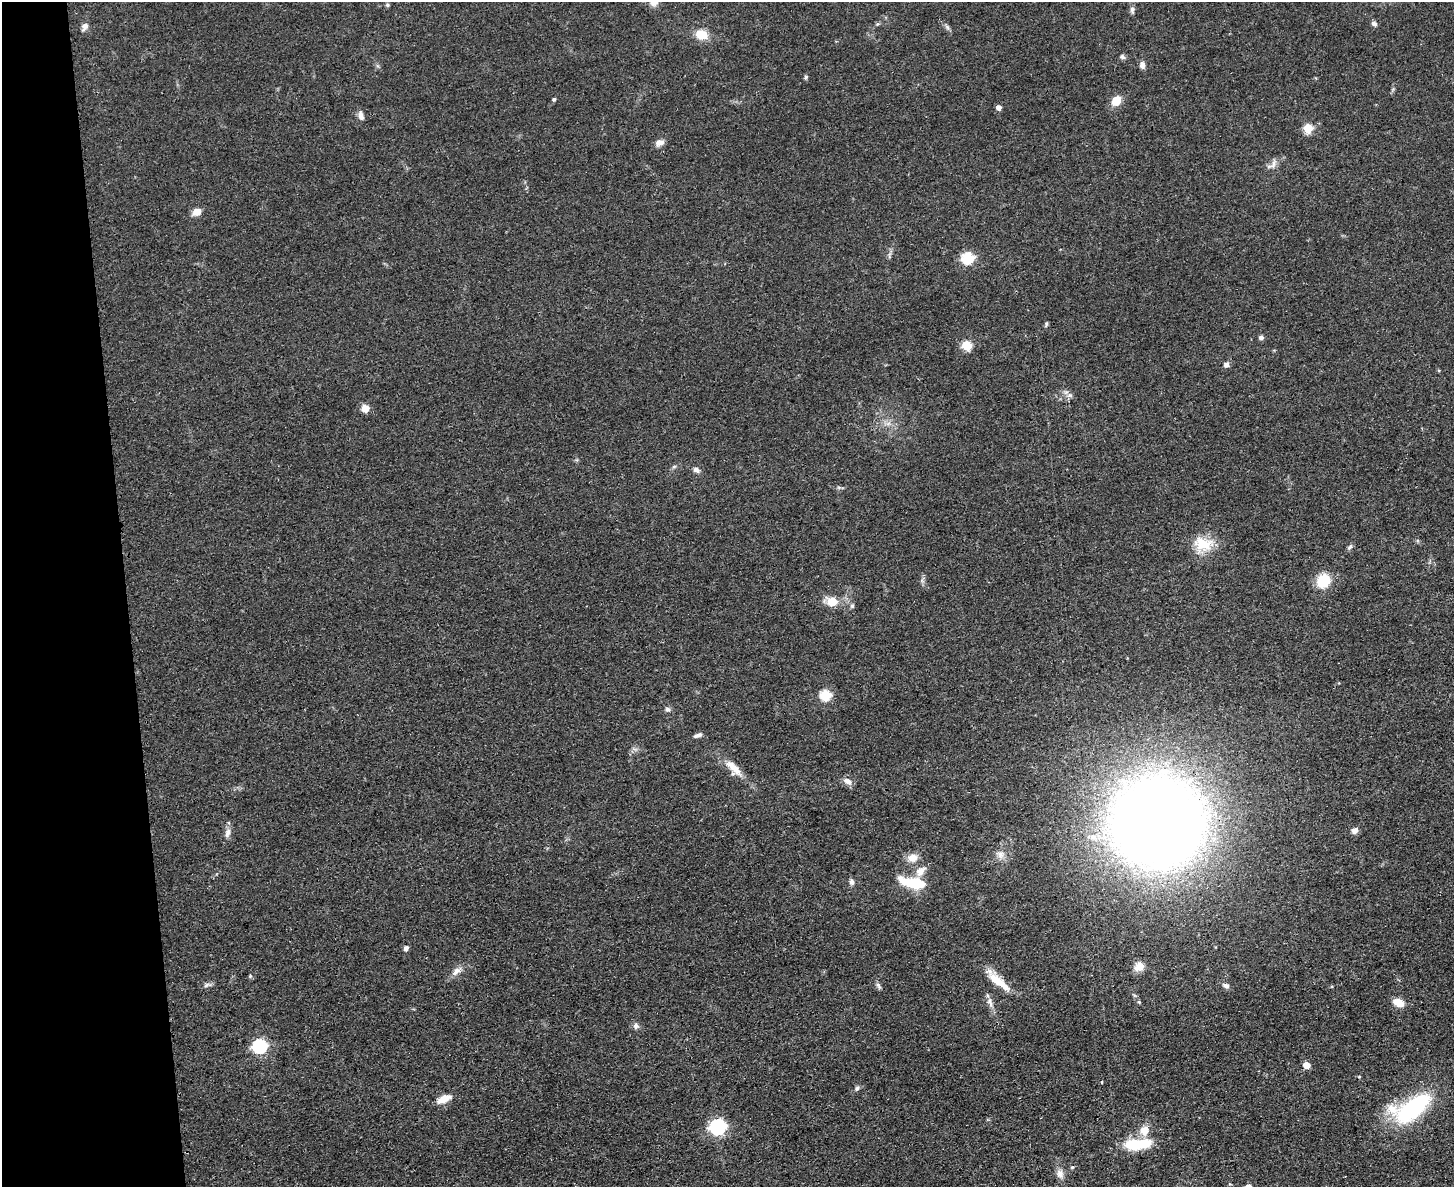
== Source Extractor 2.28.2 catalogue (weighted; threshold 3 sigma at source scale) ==
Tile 4 of 3 x 4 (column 1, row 2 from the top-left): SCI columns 142-1593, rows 2383-3567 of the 4749 x 4765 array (HDU 1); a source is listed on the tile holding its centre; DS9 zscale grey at full resolution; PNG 1456 x 1189 px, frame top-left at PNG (2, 2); no overlay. Shown black and unused: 9% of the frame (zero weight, under 3 of 4 exposures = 2% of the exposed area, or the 3 px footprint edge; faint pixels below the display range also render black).
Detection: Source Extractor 2.28.2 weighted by HDU 2 'WHT'; one run over the whole footprint, this tile lists its part. Background 0.0457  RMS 0.0051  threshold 0.023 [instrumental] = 3 sigma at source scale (4.5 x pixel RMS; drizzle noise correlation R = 1.50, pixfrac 1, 0.05/0.05 arcsec/px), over >= 5 px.
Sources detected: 71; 2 inside a brighter listed object's ellipse — not listed separately; the other 69 listed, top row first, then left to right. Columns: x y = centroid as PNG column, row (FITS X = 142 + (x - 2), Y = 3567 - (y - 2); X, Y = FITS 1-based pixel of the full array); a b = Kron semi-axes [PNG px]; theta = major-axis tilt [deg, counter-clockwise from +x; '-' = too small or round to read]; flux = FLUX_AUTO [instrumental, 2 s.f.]
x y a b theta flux
387 5 6 4 -22 0.8
1132 10 10 6 -89 1.5
1374 24 7 6 - 1.5
85 27 10 7 57 2.4
947 27 8 5 -46 1.2
702 35 12 10 -17 9.5
1122 57 7 6 - 1.2
1142 65 9 6 86 2
806 77 6 5 - 0.83
554 99 4 4 - 0.85
1116 101 10 8 50 7.7
999 107 5 4 - 3
361 116 11 7 -73 2.6
1308 128 5 5 - 25
660 143 12 7 11 2.7
1273 164 16 5 74 2.3
197 212 9 7 23 4.7
967 258 6 6 - 51
1046 324 7 4 65 0.83
1261 337 6 6 - 1.3
966 345 5 5 - 26
1226 365 7 7 - 1.7
1070 395 6 5 - 1.2
365 408 7 7 - 5.8
888 424 7 4 19 1.4
674 466 6 4 1 0.78
696 470 10 7 -28 1.9
1203 544 25 19 -10 13
1350 547 9 5 52 1.2
1323 581 17 15 60 13
832 602 8 7 - 12
852 606 6 5 - 1
825 695 6 6 - 35
668 709 7 5 -4 1.3
698 735 11 5 20 1.7
733 768 20 10 -35 6.5
847 781 12 8 -30 2.9
1158 821 58 56 8 1100
1354 830 8 6 33 2.6
227 833 12 7 76 2.7
1000 855 12 9 -84 3.2
912 858 13 11 1 4.8
920 871 15 9 45 4.6
851 881 8 6 -88 1.7
915 883 19 10 -9 18
406 948 6 5 - 1.6
1139 967 13 10 30 4.7
456 971 15 7 41 3.4
250 976 4 4 - 0.6
998 981 36 9 -40 11
206 985 9 5 28 1.5
878 985 10 5 -61 1.3
1226 985 10 6 -20 1.8
990 1002 16 7 -76 3
1139 1002 5 4 - 0.64
1398 1003 13 8 -26 6
636 1026 9 7 78 1.8
260 1046 6 6 - 94
1306 1065 5 5 - 8.1
1359 1077 4 4 - 0.51
1102 1082 3 2 - 0.65
857 1088 7 5 47 1.2
444 1099 19 8 25 5.8
1412 1108 38 18 29 69
717 1127 7 6 - 140
1144 1130 14 12 79 5.8
1137 1144 32 12 4 21
1072 1167 5 4 - 0.69
1060 1174 13 9 -69 3.2